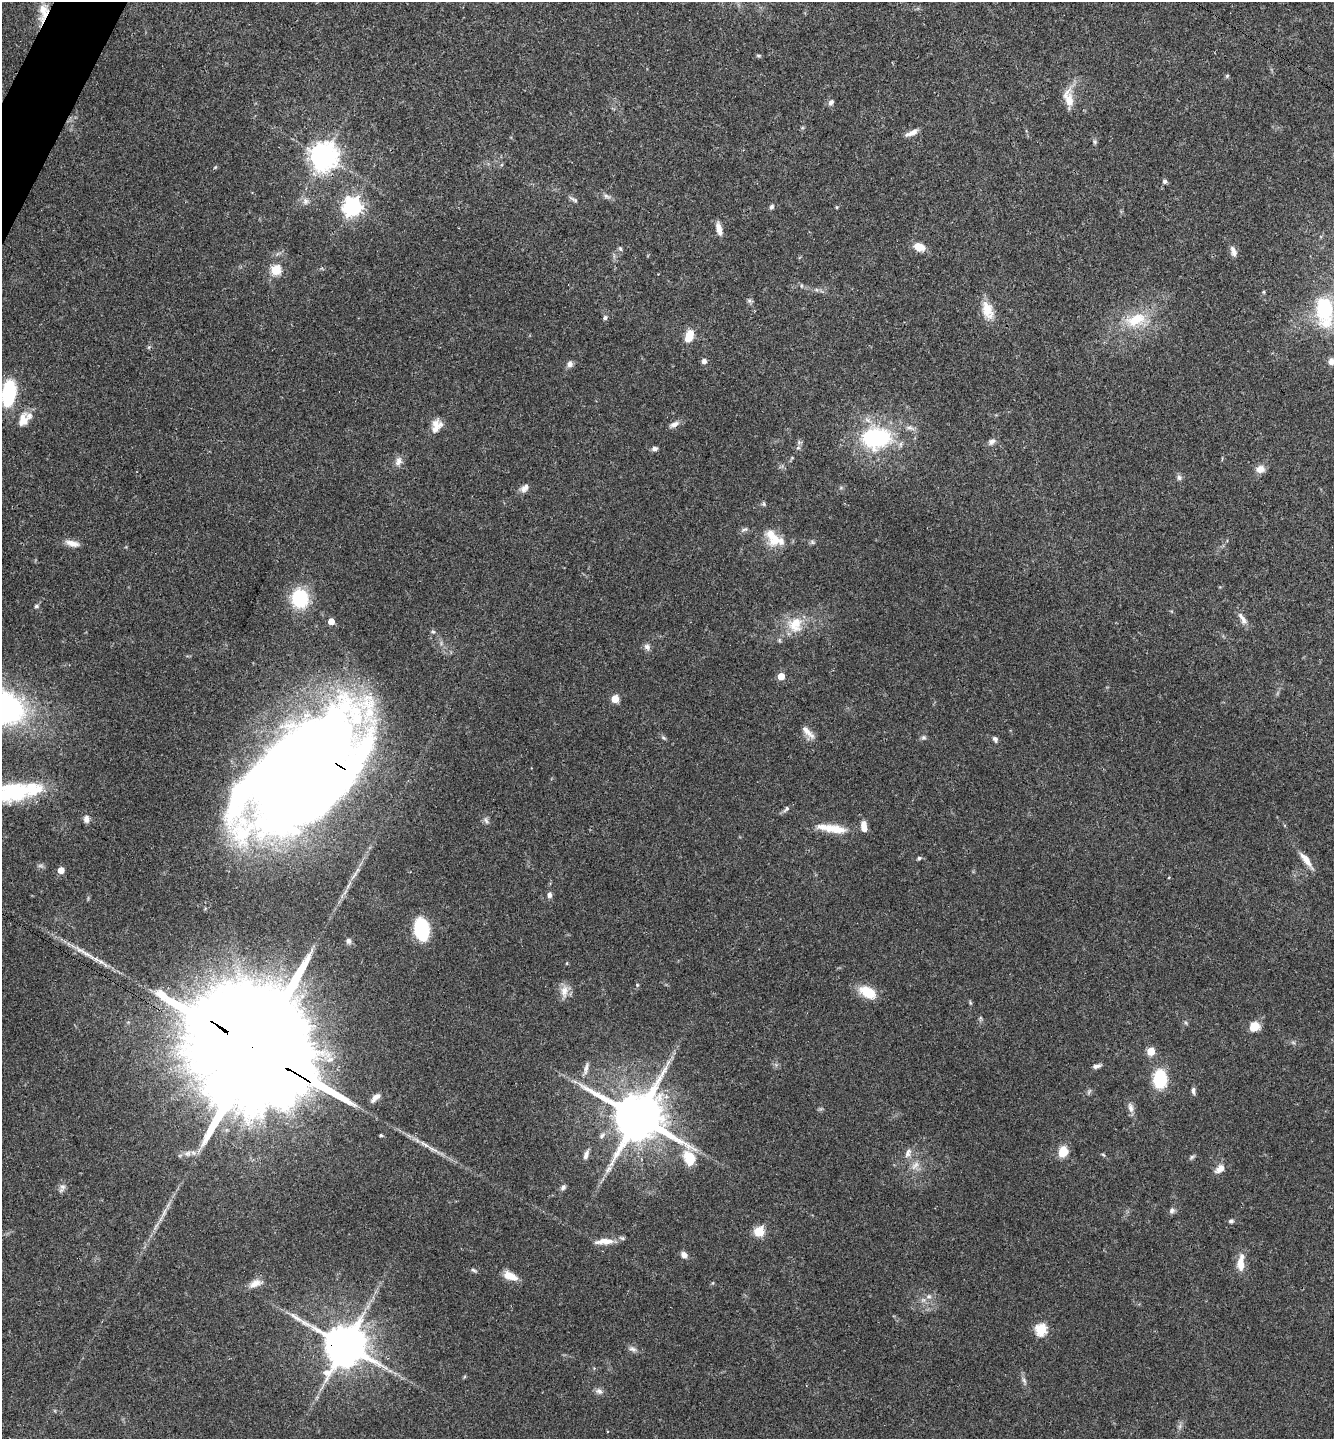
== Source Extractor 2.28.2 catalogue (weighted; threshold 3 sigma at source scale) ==
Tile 11 of 4 x 4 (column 3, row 3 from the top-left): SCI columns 2820-4151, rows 1444-2880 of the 5772 x 5764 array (HDU 1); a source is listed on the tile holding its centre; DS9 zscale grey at full resolution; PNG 1336 x 1441 px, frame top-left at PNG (2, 2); no overlay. Shown black and unused: <1% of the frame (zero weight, under 3 of 4 exposures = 1% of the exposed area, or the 3 px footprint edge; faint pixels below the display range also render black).
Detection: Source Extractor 2.28.2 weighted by HDU 2 'WHT'; one run over the whole footprint, this tile lists its part. Background 0.0626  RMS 0.0045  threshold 0.0201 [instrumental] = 3 sigma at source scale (4.5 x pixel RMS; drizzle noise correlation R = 1.50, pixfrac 1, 0.05/0.05 arcsec/px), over >= 5 px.
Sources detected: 131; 1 too faint to see at this stretch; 1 inside a brighter object's white glare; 1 long thin detection or spike segment (spike, bleed or trail) — not listed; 5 inside a brighter listed object's ellipse — not listed separately; the other 123 listed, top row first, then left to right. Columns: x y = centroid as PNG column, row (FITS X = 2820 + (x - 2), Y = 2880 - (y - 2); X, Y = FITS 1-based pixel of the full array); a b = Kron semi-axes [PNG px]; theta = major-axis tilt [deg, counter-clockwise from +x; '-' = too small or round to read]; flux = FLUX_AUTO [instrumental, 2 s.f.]
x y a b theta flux
43 12 25 11 87 7.7
759 55 8 4 -9 0.59
1227 76 6 4 46 0.58
1069 101 28 10 -84 7.1
831 102 7 5 56 1.5
912 133 16 6 24 2.9
1095 142 6 5 - 0.74
324 156 9 8 - 580
215 167 6 3 19 0.46
1165 181 6 5 - 1.1
607 196 10 6 -18 1.5
573 199 15 4 -29 1.2
305 201 10 8 77 2.2
352 207 7 7 - 230
771 207 7 5 57 1
719 229 15 6 -75 3.4
919 247 11 8 -16 6.2
620 249 6 5 - 0.78
1233 251 14 7 -72 2.4
276 270 5 5 - 27
801 286 5 3 - 0.46
750 301 8 4 -31 0.92
987 310 24 13 -70 7.6
1324 310 26 14 -84 37
605 318 5 5 - 1.1
1136 320 31 16 19 16
689 336 15 9 67 6.7
149 347 6 4 71 0.62
704 361 5 5 - 2.2
1331 361 8 7 - 2
570 364 8 7 - 1.8
9 393 20 10 83 39
23 420 19 12 76 6.1
674 424 14 7 23 2.3
910 428 13 6 -18 2
436 429 13 9 45 3.3
876 438 33 23 0 47
992 442 10 7 31 1.8
654 448 6 5 - 1.5
798 448 6 4 1 0.8
398 461 12 9 68 2.6
1260 469 11 9 17 3.4
1179 477 8 6 -83 1.3
524 488 12 8 40 2.3
764 504 7 5 -73 0.73
744 529 10 4 25 1.1
775 540 16 14 69 8.3
812 542 7 5 -47 0.84
72 543 18 7 -13 3.5
300 598 16 13 -82 31
36 606 6 5 - 0.77
1242 619 20 7 -59 2.9
331 621 5 5 - 5.4
795 625 23 20 80 11
647 647 9 8 - 1.7
781 676 5 5 - 7.3
615 699 5 5 - 11
808 732 21 7 -45 3.4
924 737 7 6 - 0.94
664 738 7 4 -31 0.78
995 739 7 5 -63 1.2
303 770 117 60 44 1000
14 792 37 21 6 36
786 809 10 6 47 1.3
86 819 10 7 -87 2.1
486 820 9 5 -63 1.3
864 826 12 6 -85 4.1
832 828 42 10 -9 9.9
919 858 6 4 16 0.8
1306 860 23 7 -52 4.9
61 870 5 5 - 5
1169 877 4 2 - 0.33
549 895 6 5 - 1.8
421 929 15 10 -80 41
348 941 9 6 -66 1.4
87 954 29 5 -30 5.4
567 963 5 3 - 0.34
637 985 5 4 - 0.51
564 991 16 9 87 4.3
868 992 21 12 -30 10
970 1002 6 4 -78 0.56
1254 1027 9 8 - 7.2
1293 1042 7 4 -20 0.75
255 1049 56 26 -32 30000
1151 1051 5 5 - 13
1096 1066 10 4 17 1.7
586 1068 18 5 79 2.2
1160 1079 19 13 -89 21
1193 1090 9 4 -84 1.3
375 1098 14 6 41 2.4
1130 1108 14 7 -77 2.5
638 1117 15 14 - 2400
381 1135 3 3 - 0.74
425 1144 17 5 -35 3
1063 1152 11 9 66 7.5
188 1153 9 8 - 2.1
908 1153 14 7 66 2.5
586 1155 12 5 71 2.1
1103 1155 8 3 -44 0.56
689 1157 18 13 -61 11
1192 1157 8 5 36 0.86
915 1165 15 6 47 2.8
1220 1168 11 7 42 4.1
608 1169 11 6 38 2
563 1187 7 6 - 1.3
62 1188 11 7 66 1.8
1172 1211 9 7 70 1.3
164 1213 18 4 67 2.6
1231 1221 6 5 - 1.1
759 1231 8 8 - 9.7
604 1241 25 7 3 5.3
684 1255 7 6 - 2.6
1241 1263 21 8 84 6.2
474 1270 9 4 -25 0.9
510 1276 16 8 -22 6.1
255 1283 17 9 19 3.9
929 1296 8 6 0 1.5
1041 1329 6 6 - 36
345 1345 13 12 - 1700
633 1349 12 6 -21 1.7
390 1371 7 4 -18 1
1024 1381 9 5 -63 1.2
599 1391 10 8 -24 1.8
Overlapping masked pixels (flux is a lower limit): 5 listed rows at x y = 43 12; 303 770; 87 954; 255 1049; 345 1345
Isophote crosses this tile's border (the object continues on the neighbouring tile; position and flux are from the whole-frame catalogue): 3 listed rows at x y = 1324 310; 9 393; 14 792